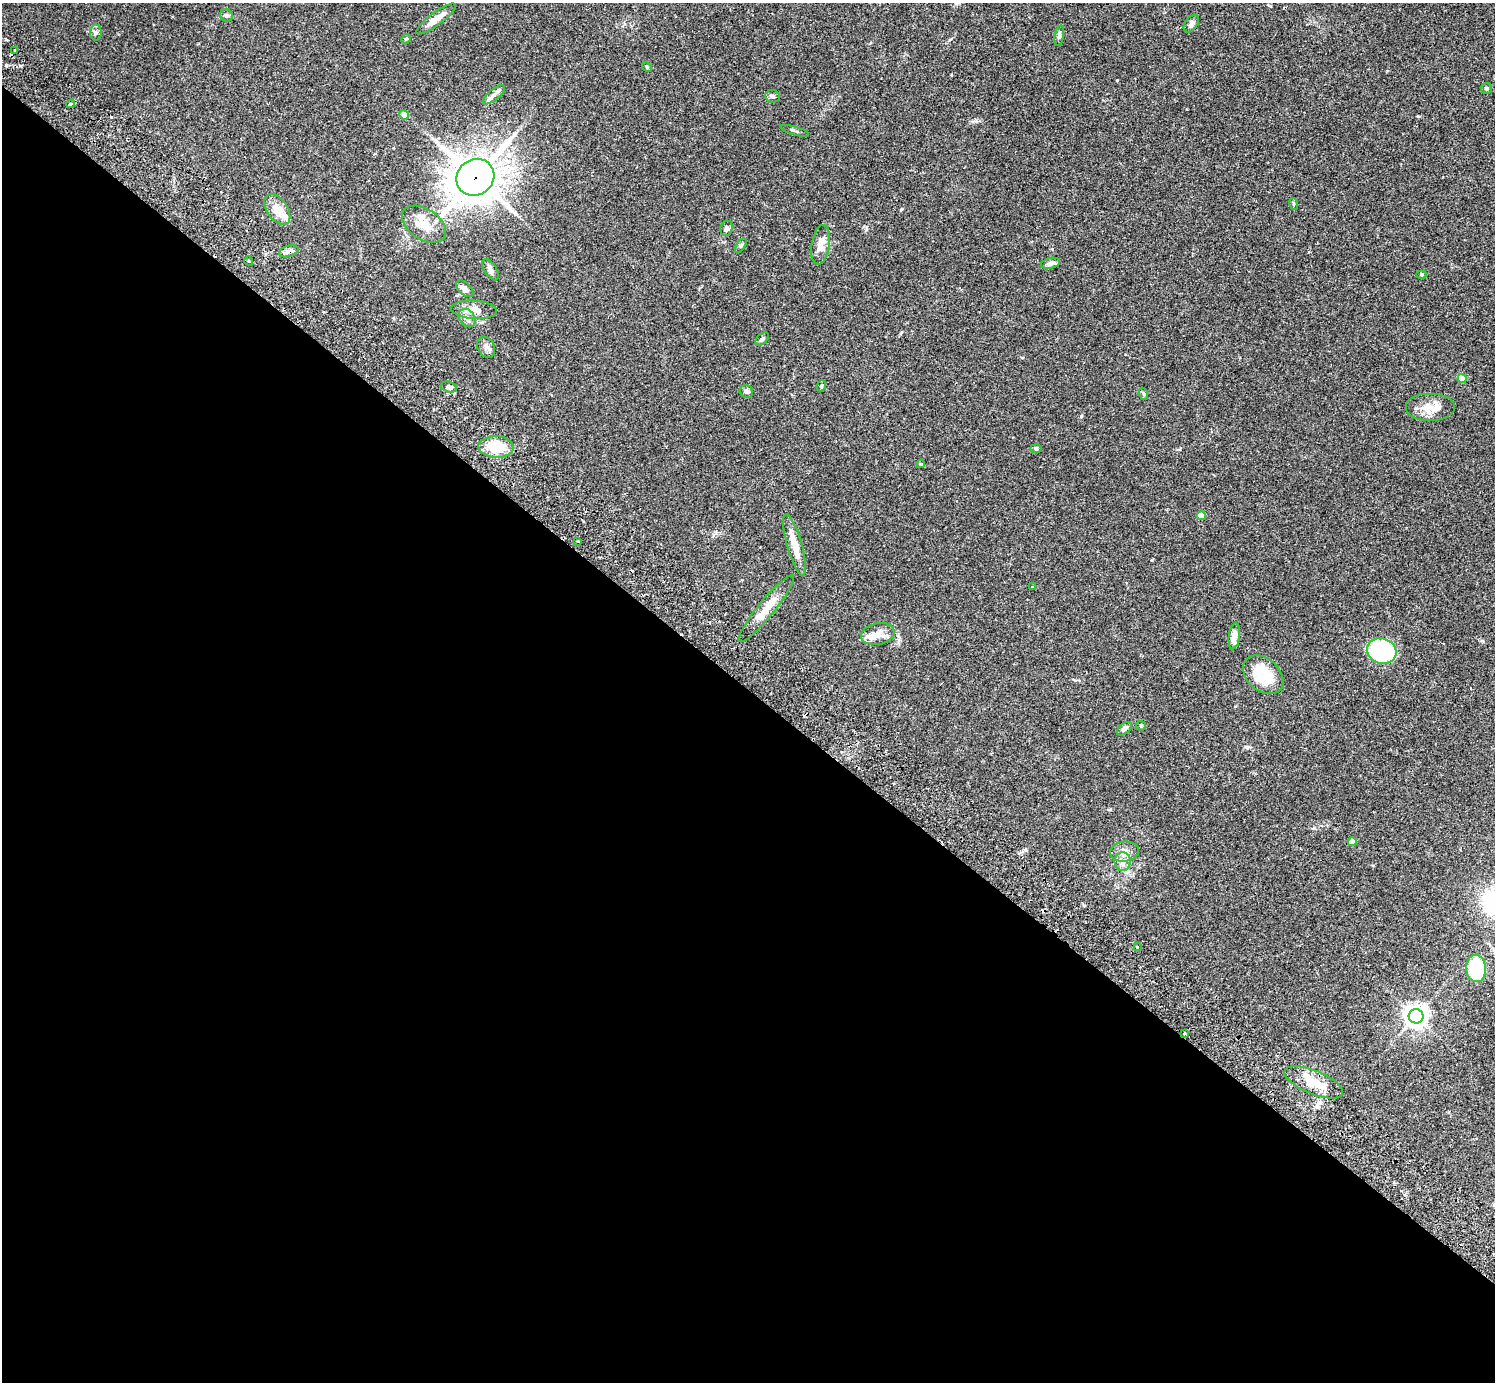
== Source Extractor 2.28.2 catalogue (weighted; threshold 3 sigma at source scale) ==
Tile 14 of 4 x 4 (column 2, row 4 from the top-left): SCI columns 1539-3031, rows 346-1725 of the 6061 x 6070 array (HDU 1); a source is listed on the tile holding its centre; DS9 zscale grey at full resolution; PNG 1497 x 1384 px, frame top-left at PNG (2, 3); each listed source drawn as its Kron ellipse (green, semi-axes under 4 px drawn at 4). Shown black and unused: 50% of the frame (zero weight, under 2 of 3 exposures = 3% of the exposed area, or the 3 px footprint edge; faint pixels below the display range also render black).
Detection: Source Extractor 2.28.2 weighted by HDU 2 'WHT'; one run over the whole footprint, this tile lists its part. Background 0.106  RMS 0.0064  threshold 0.0288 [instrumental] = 3 sigma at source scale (4.5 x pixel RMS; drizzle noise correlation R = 1.50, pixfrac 1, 0.05/0.05 arcsec/px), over >= 5 px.
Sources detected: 66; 4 cosmic-ray / hot-pixel residue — neither listed nor drawn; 3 inside a brighter listed object's ellipse — not listed separately; the other 59 listed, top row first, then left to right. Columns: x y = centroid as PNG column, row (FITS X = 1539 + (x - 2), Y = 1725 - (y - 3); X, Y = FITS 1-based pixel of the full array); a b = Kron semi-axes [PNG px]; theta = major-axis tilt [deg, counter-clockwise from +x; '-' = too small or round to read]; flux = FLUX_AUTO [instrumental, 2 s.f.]
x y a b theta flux
226 15 6 6 - 1.3
436 19 24 6 36 6.4
1191 24 10 6 53 2.4
96 33 8 6 90 1.5
1059 36 10 4 80 1.5
406 39 5 4 - 0.69
15 50 3 3 - 1.7
647 67 5 4 - 0.67
1486 88 6 5 - 1.1
494 95 13 5 39 2.9
772 96 7 6 - 1.5
71 104 4 3 - 2.7
404 115 5 4 - 4.9
794 131 15 3 -16 1.1
475 177 19 17 37 1500
1294 204 6 4 -71 0.73
277 209 17 10 -55 7.9
424 224 24 15 -33 12
726 228 8 6 73 1.9
821 245 20 9 81 6.8
741 246 8 4 56 1.1
289 251 10 5 16 2.3
249 261 4 3 - 0.51
1050 263 10 5 12 3.1
490 270 12 6 -58 2.4
1421 274 5 4 - 0.87
465 289 10 6 -43 2.9
474 310 23 9 -4 6.7
467 318 10 7 -55 2.9
762 339 8 5 44 1.4
486 347 11 8 -60 2.5
1462 379 4 4 - 11
821 386 6 3 71 0.67
449 387 8 5 -16 1.7
746 391 7 6 - 1.8
1144 394 6 4 -70 0.86
1430 408 25 14 0 10
496 447 18 10 -2 17
1036 449 6 4 -2 0.88
921 464 4 4 - 0.6
1201 516 4 4 - 8.6
578 541 3 2 - 0.74
795 545 32 7 -74 10
1032 587 4 2 - 0.56
766 609 42 8 51 11
878 634 17 10 11 6
1234 636 13 5 82 6
1382 651 15 12 -19 64
1263 675 23 16 -42 22
1141 726 5 4 - 0.69
1124 729 9 5 40 2
1352 842 4 4 - 5.9
1124 851 14 10 6 4.9
1123 862 9 8 - 3.8
1137 947 3 3 - 0.78
1476 969 13 10 -87 41
1416 1016 7 7 - 480
1185 1034 3 2 - 0.59
1314 1082 31 12 -22 14
Overlapping masked pixels (flux is a lower limit): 3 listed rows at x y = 475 177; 289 251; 1314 1082
Unlisted compact peaks at least as high as the median listed source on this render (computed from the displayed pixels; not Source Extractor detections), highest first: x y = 1081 416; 1247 747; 1152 560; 976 121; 949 40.